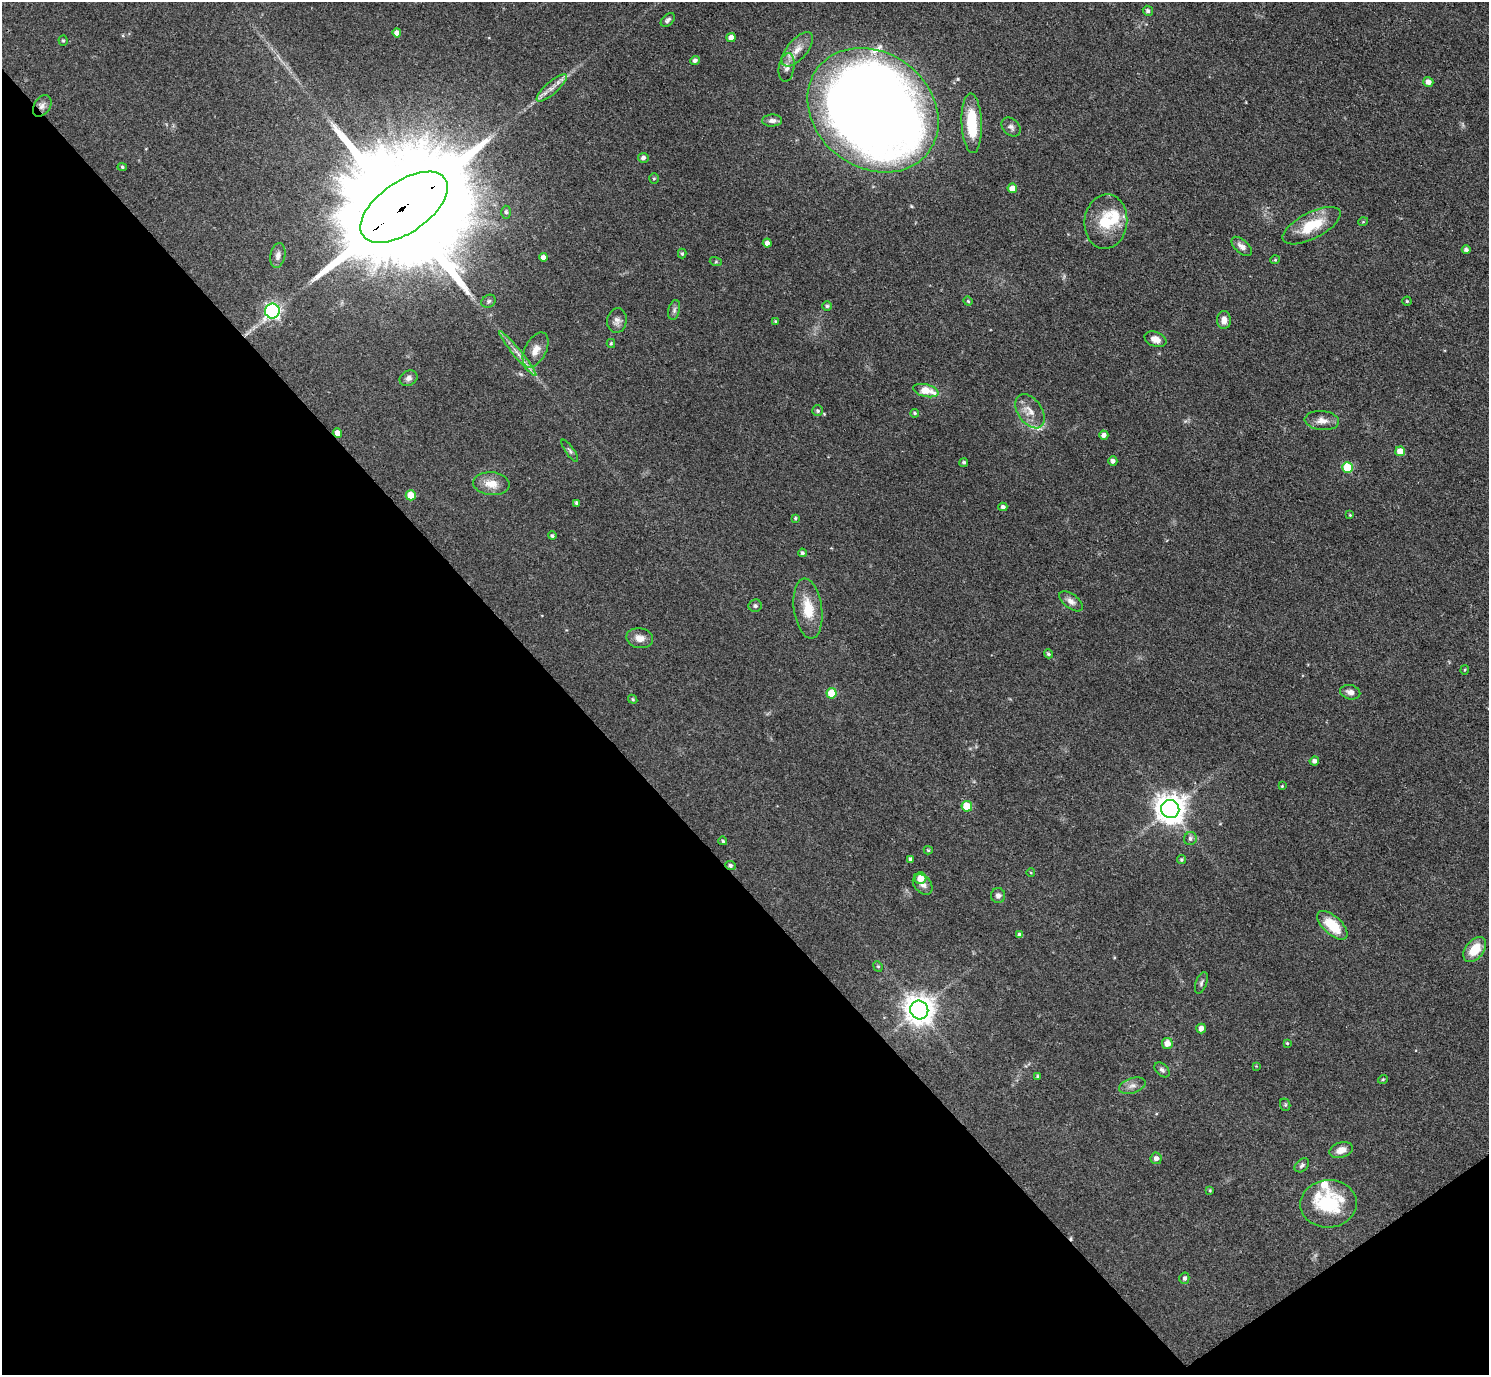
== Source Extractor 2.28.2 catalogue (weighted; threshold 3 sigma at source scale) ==
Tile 14 of 4 x 4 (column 2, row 4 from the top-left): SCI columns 1490-2976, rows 299-1671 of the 5953 x 5949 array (HDU 1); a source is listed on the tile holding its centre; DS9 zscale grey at full resolution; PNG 1491 x 1377 px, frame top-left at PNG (2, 2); each listed source drawn as its Kron ellipse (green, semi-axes under 4 px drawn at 4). Shown black and unused: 40% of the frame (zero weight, under 3 of 4 exposures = <1% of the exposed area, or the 3 px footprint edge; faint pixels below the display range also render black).
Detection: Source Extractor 2.28.2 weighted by HDU 2 'WHT'; one run over the whole footprint, this tile lists its part. Background 0.0648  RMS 0.0054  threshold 0.0241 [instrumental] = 3 sigma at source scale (4.5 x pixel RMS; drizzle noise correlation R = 1.50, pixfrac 1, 0.05/0.05 arcsec/px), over >= 5 px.
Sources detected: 115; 1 cosmic-ray / hot-pixel residue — neither listed nor drawn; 4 inside a brighter listed object's ellipse — not listed separately; the other 110 listed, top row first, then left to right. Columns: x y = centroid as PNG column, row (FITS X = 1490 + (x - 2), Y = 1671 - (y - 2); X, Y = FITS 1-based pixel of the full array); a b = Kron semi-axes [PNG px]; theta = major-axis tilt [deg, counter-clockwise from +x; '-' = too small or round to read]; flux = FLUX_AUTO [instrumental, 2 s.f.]
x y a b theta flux
1148 11 5 5 - 1.4
668 20 8 5 42 1.5
397 33 4 4 - 3.7
731 37 4 4 - 3.4
63 41 5 4 - 0.64
797 49 21 10 49 6.7
695 60 5 4 - 1.8
787 67 14 7 81 3.4
1428 82 5 4 - 3.1
552 88 19 6 41 4.1
42 106 12 8 56 2.7
873 110 70 57 -37 1100
772 120 10 6 4 2.3
972 123 30 10 -87 22
1011 127 11 8 -44 2.1
643 158 5 5 - 1.7
122 167 4 4 - 0.74
654 179 5 4 - 0.68
1012 188 5 4 - 4.7
404 207 50 25 35 32000
506 212 6 5 - 1
1106 222 27 21 84 19
1363 222 5 3 - 0.45
1312 226 32 13 27 18
767 243 4 4 - 2.8
1242 246 12 6 -42 3.1
1466 250 4 4 - 1.5
682 254 5 4 - 0.78
278 256 13 7 79 2.6
543 257 4 4 - 2.1
1275 260 4 4 - 0.59
716 262 6 4 -17 0.66
489 301 7 6 - 1.2
968 301 5 3 - 0.55
1407 301 4 4 - 0.69
827 306 5 5 - 0.81
674 310 10 5 77 1.6
272 311 7 7 - 130
1224 320 9 7 88 3.4
617 321 12 10 83 3.1
775 321 4 3 - 0.65
1155 339 11 7 -20 3.9
611 343 4 4 - 0.59
536 350 19 10 62 6.2
518 353 29 4 -51 4.6
409 378 9 7 26 1.9
926 391 13 6 -13 10
818 411 5 5 - 1.1
1030 411 19 12 -55 6.6
915 413 4 3 - 0.74
1322 421 17 9 -5 4.8
337 433 5 4 - 3.5
1104 435 4 4 - 2.1
570 451 13 4 -55 1.3
1400 451 5 5 - 6.5
1113 461 5 4 - 1.8
964 462 5 4 - 1
1347 467 5 5 - 18
491 484 18 11 -5 7.5
411 495 5 5 - 8.6
576 503 4 3 - 1.3
1003 507 4 4 - 1.5
1350 515 4 3 - 0.5
795 518 4 3 - 0.73
552 536 4 4 - 0.89
802 553 4 4 - 1.1
1071 601 14 7 -37 2.8
755 606 7 6 - 1.2
808 608 30 14 -82 14
640 638 13 10 -10 4.4
1048 654 5 4 - 0.96
1465 670 4 3 - 0.54
1350 692 10 7 -13 2.6
832 693 5 5 - 14
633 699 5 4 - 0.8
1314 761 5 4 - 1.8
1282 786 3 3 - 0.44
967 806 5 5 - 13
1170 809 9 9 - 760
1190 839 7 6 - 1.7
723 841 4 3 - 0.82
928 850 4 4 - 0.75
910 859 4 4 - 1.2
1181 860 4 4 - 0.79
730 866 5 4 - 1.3
1031 873 4 3 - 0.42
920 878 6 6 - 6.6
923 884 11 8 -48 3
998 896 7 7 - 1.9
1332 925 19 9 -42 15
1020 935 4 4 - 2.1
1475 950 14 9 51 11
878 966 5 4 - 0.71
1201 983 11 5 70 1.5
919 1010 9 9 - 730
1201 1028 5 5 - 3.3
1167 1043 5 5 - 4.4
1287 1043 3 3 - 0.56
1256 1066 4 4 - 0.42
1162 1070 9 6 -44 1.4
1038 1077 4 4 - 0.84
1383 1079 5 3 - 0.57
1132 1086 14 7 17 3.1
1285 1105 6 5 - 0.8
1341 1150 12 7 18 4.9
1156 1158 6 5 - 2.2
1302 1165 8 6 41 1.4
1210 1190 3 3 - 0.6
1328 1204 28 23 4 34
1184 1278 6 5 - 1.3
Overlapping masked pixels (flux is a lower limit): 4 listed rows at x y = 42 106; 404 207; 337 433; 730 866